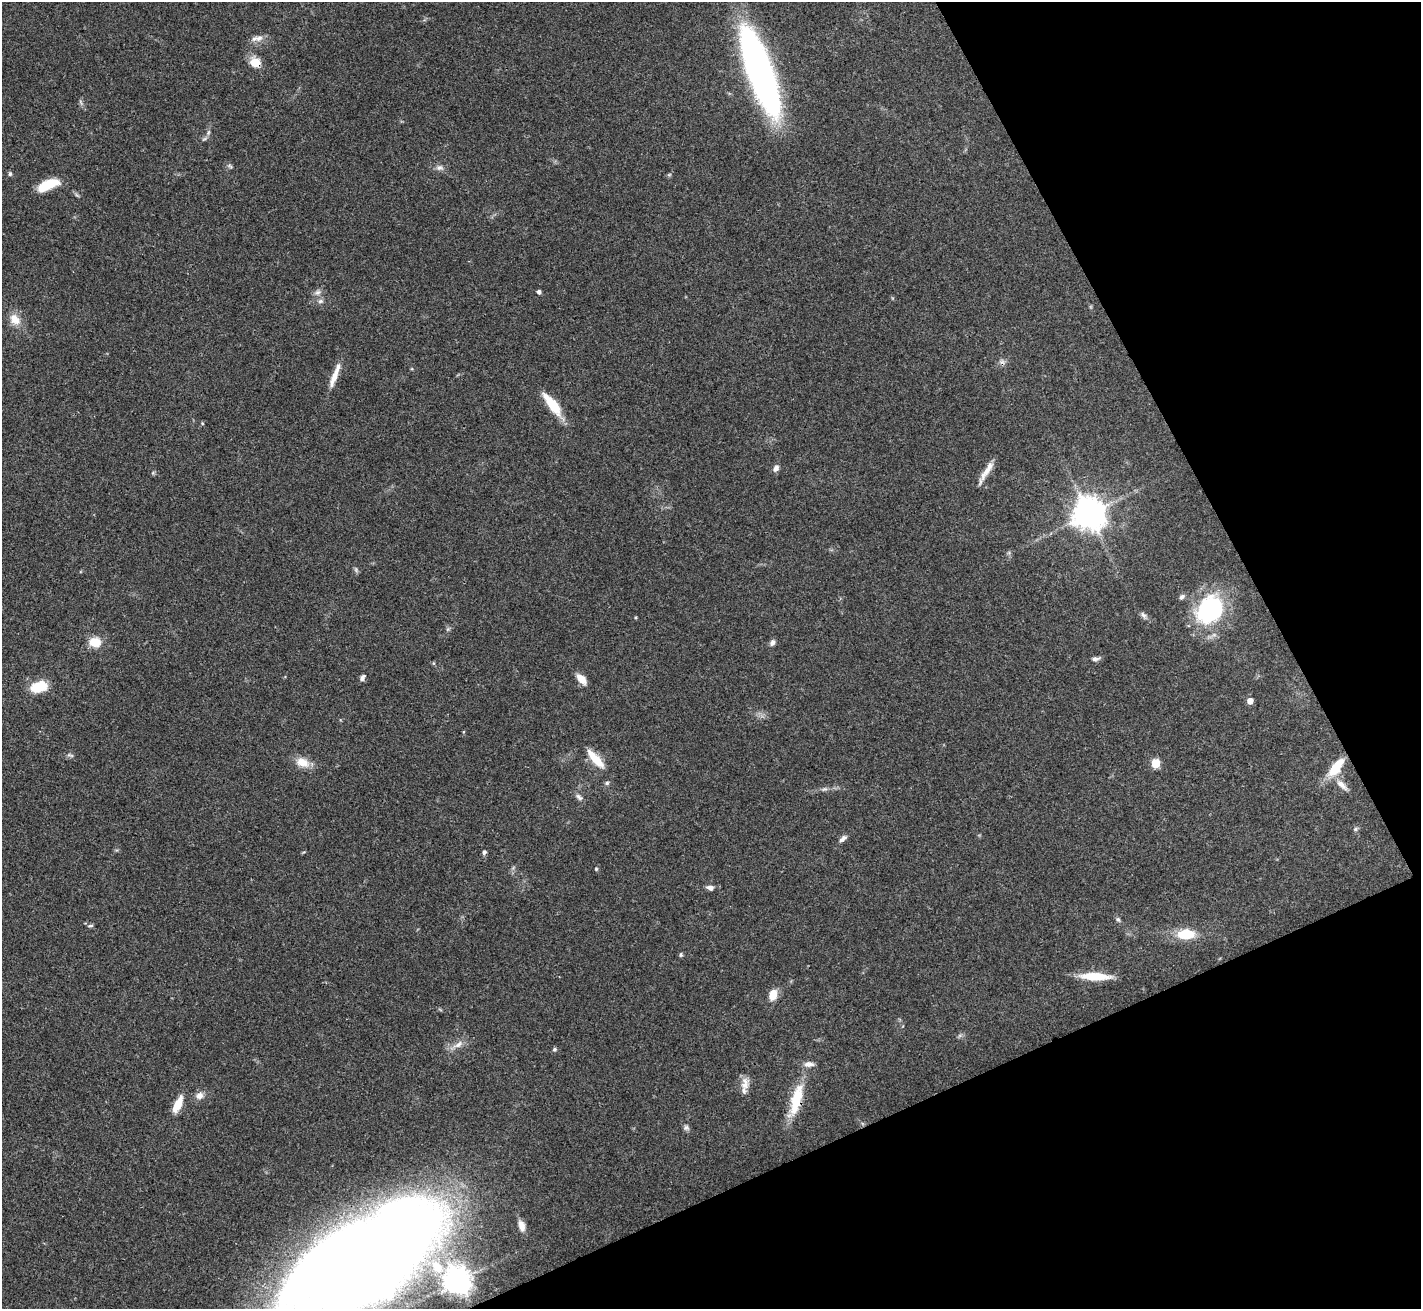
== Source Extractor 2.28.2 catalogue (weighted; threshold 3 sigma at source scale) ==
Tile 12 of 4 x 4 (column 4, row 3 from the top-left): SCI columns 4259-5677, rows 1462-2768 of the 5679 x 5670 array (HDU 1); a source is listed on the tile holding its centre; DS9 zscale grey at full resolution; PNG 1423 x 1311 px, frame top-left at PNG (2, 2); no overlay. Shown black and unused: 23% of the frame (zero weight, under 3 of 4 exposures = <1% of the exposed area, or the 3 px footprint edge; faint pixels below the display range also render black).
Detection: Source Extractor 2.28.2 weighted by HDU 2 'WHT'; one run over the whole footprint, this tile lists its part. Background 0.0648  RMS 0.0052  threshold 0.0234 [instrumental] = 3 sigma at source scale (4.5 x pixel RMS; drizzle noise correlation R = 1.50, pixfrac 1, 0.05/0.05 arcsec/px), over >= 5 px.
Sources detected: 66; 1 too faint to see at this stretch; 1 inside a brighter object's white glare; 1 cosmic-ray / hot-pixel residue — not listed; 2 inside a brighter listed object's ellipse — not listed separately; the other 61 listed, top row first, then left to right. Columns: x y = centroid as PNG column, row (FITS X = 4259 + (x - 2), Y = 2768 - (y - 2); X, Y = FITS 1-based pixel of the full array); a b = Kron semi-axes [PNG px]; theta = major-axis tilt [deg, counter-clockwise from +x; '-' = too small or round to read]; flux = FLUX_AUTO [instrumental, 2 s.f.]
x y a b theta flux
259 38 11 9 36 3.2
255 62 13 11 -35 7
759 70 70 18 -70 290
208 132 8 5 71 1.3
230 166 7 4 -27 0.98
439 168 10 7 -3 2.2
10 174 5 5 - 0.99
669 175 6 4 19 0.7
48 185 21 9 23 16
318 292 10 7 19 2.1
539 292 4 4 - 1.5
320 301 8 6 21 1.4
15 319 17 12 -48 6.5
334 377 27 7 69 6.8
552 405 27 8 -53 17
202 423 5 3 - 0.51
776 468 10 7 63 2.1
986 472 33 6 59 5.5
1089 514 10 9 - 1000
356 570 7 5 -79 1
1182 597 8 6 44 1.5
1210 609 40 30 51 51
1143 615 11 6 -55 1.7
448 629 7 4 71 0.83
95 642 12 10 -10 8.9
772 643 9 7 55 1.7
1095 659 9 6 7 1.9
362 678 8 5 60 1.6
581 679 11 6 -47 6.8
39 687 16 10 16 17
1250 701 5 5 - 4.6
70 755 11 3 -18 1
595 759 28 9 -48 9.7
302 762 18 12 -21 7
1155 763 5 5 - 21
1336 767 23 10 53 14
607 783 6 5 - 0.92
1342 785 20 8 -43 4.6
824 789 9 4 17 1.2
579 797 11 6 -45 1.8
1356 829 6 5 - 0.93
843 839 11 6 38 2
484 852 4 4 - 1.6
596 869 4 4 - 0.59
710 888 10 6 -16 1.9
1118 919 7 5 -62 1.1
90 926 8 3 5 0.75
1186 934 18 10 2 17
681 955 6 4 89 0.8
1095 976 34 8 -2 14
773 995 13 8 74 6.4
458 1044 16 8 33 4
554 1049 6 4 68 0.85
745 1084 18 10 81 4.9
199 1096 10 8 28 3.4
796 1102 44 15 70 17
178 1104 17 7 64 9.8
686 1128 8 7 - 1.4
522 1226 14 7 -74 3.9
362 1261 118 55 32 1700
457 1281 9 8 - 660
Overlapping masked pixels (flux is a lower limit): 3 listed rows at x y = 255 62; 796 1102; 362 1261
Isophote crosses this tile's border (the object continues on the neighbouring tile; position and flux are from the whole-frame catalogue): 1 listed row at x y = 362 1261